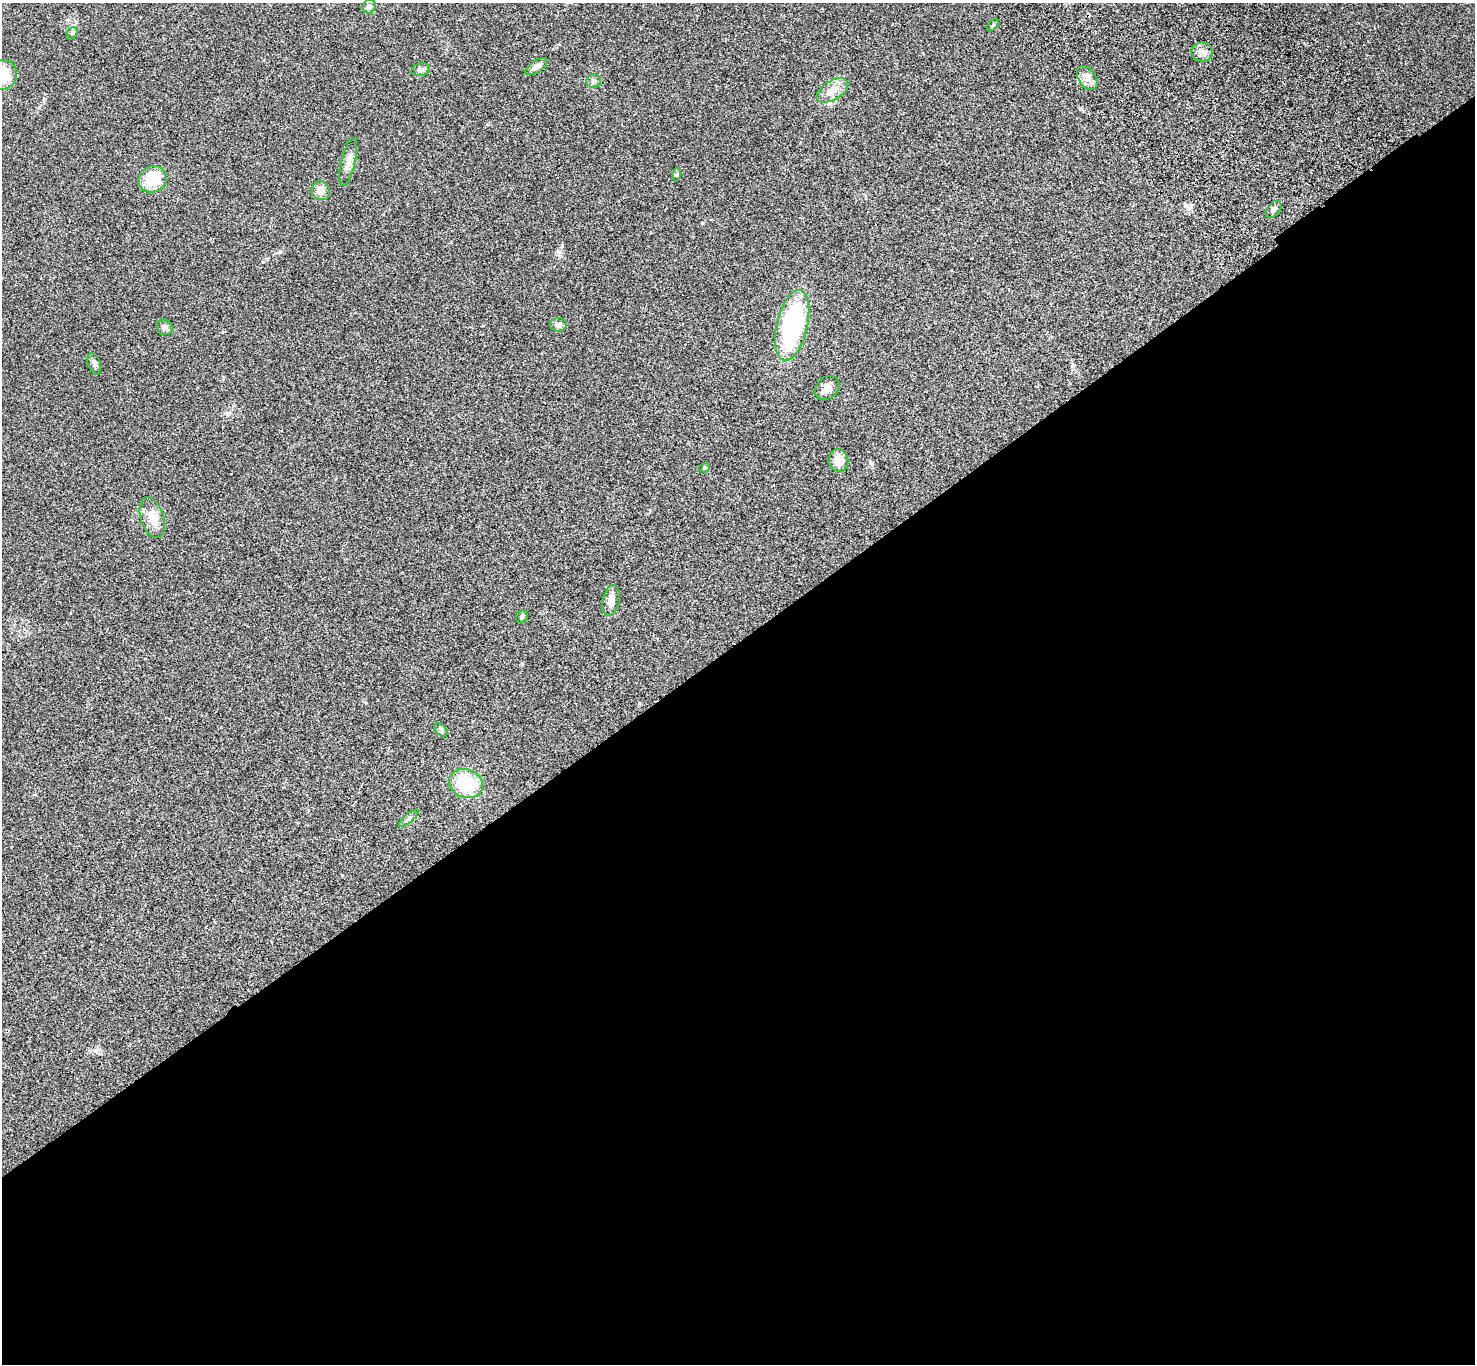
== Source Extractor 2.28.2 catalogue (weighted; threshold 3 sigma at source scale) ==
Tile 15 of 4 x 4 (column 3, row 4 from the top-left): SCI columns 3050-4522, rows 381-1742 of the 6096 x 6070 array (HDU 1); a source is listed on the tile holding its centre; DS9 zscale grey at full resolution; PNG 1477 x 1366 px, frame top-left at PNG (2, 3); each listed source drawn as its Kron ellipse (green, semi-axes under 4 px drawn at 4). Shown black and unused: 53% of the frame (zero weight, under 3 of 4 exposures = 6% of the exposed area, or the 3 px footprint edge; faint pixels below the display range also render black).
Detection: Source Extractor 2.28.2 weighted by HDU 2 'WHT'; one run over the whole footprint, this tile lists its part. Background 0.0448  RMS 0.0054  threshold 0.0245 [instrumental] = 3 sigma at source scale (4.5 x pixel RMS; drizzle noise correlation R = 1.50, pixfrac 1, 0.05/0.05 arcsec/px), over >= 5 px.
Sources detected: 28; all 28 listed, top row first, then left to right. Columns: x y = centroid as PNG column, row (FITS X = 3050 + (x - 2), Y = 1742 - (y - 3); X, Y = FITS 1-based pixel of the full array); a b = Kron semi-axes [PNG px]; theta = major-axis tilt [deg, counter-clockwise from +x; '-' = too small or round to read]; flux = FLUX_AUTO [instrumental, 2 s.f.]
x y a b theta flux
369 7 7 6 - 1.7
993 25 7 4 46 0.64
72 33 6 4 47 0.82
1202 52 10 9 - 3.3
537 67 13 5 34 3
421 70 9 6 10 1.8
2 75 15 14 - 13
1087 78 13 8 -56 3.6
593 81 7 6 - 1.3
833 90 17 9 31 6.3
348 162 25 7 77 3.9
677 174 6 4 71 0.67
152 179 15 13 24 13
321 191 10 9 - 4.1
1274 209 10 6 49 2.2
558 325 8 6 0 2
792 325 36 15 77 76
165 327 8 7 - 1.6
94 364 11 6 -69 1.6
827 388 13 10 43 3.3
839 460 11 9 -80 7.3
705 468 5 4 - 0.66
152 518 21 11 -72 7.4
611 600 15 8 79 4.5
522 617 6 5 - 1.1
441 730 8 5 -46 1.1
466 784 17 14 -19 24
409 818 12 4 41 1.2
Isophote crosses this tile's border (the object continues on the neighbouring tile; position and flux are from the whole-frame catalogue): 1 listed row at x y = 2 75
Unlisted compact peaks at least as high as the median listed source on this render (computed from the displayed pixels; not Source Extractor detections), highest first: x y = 702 223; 650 510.